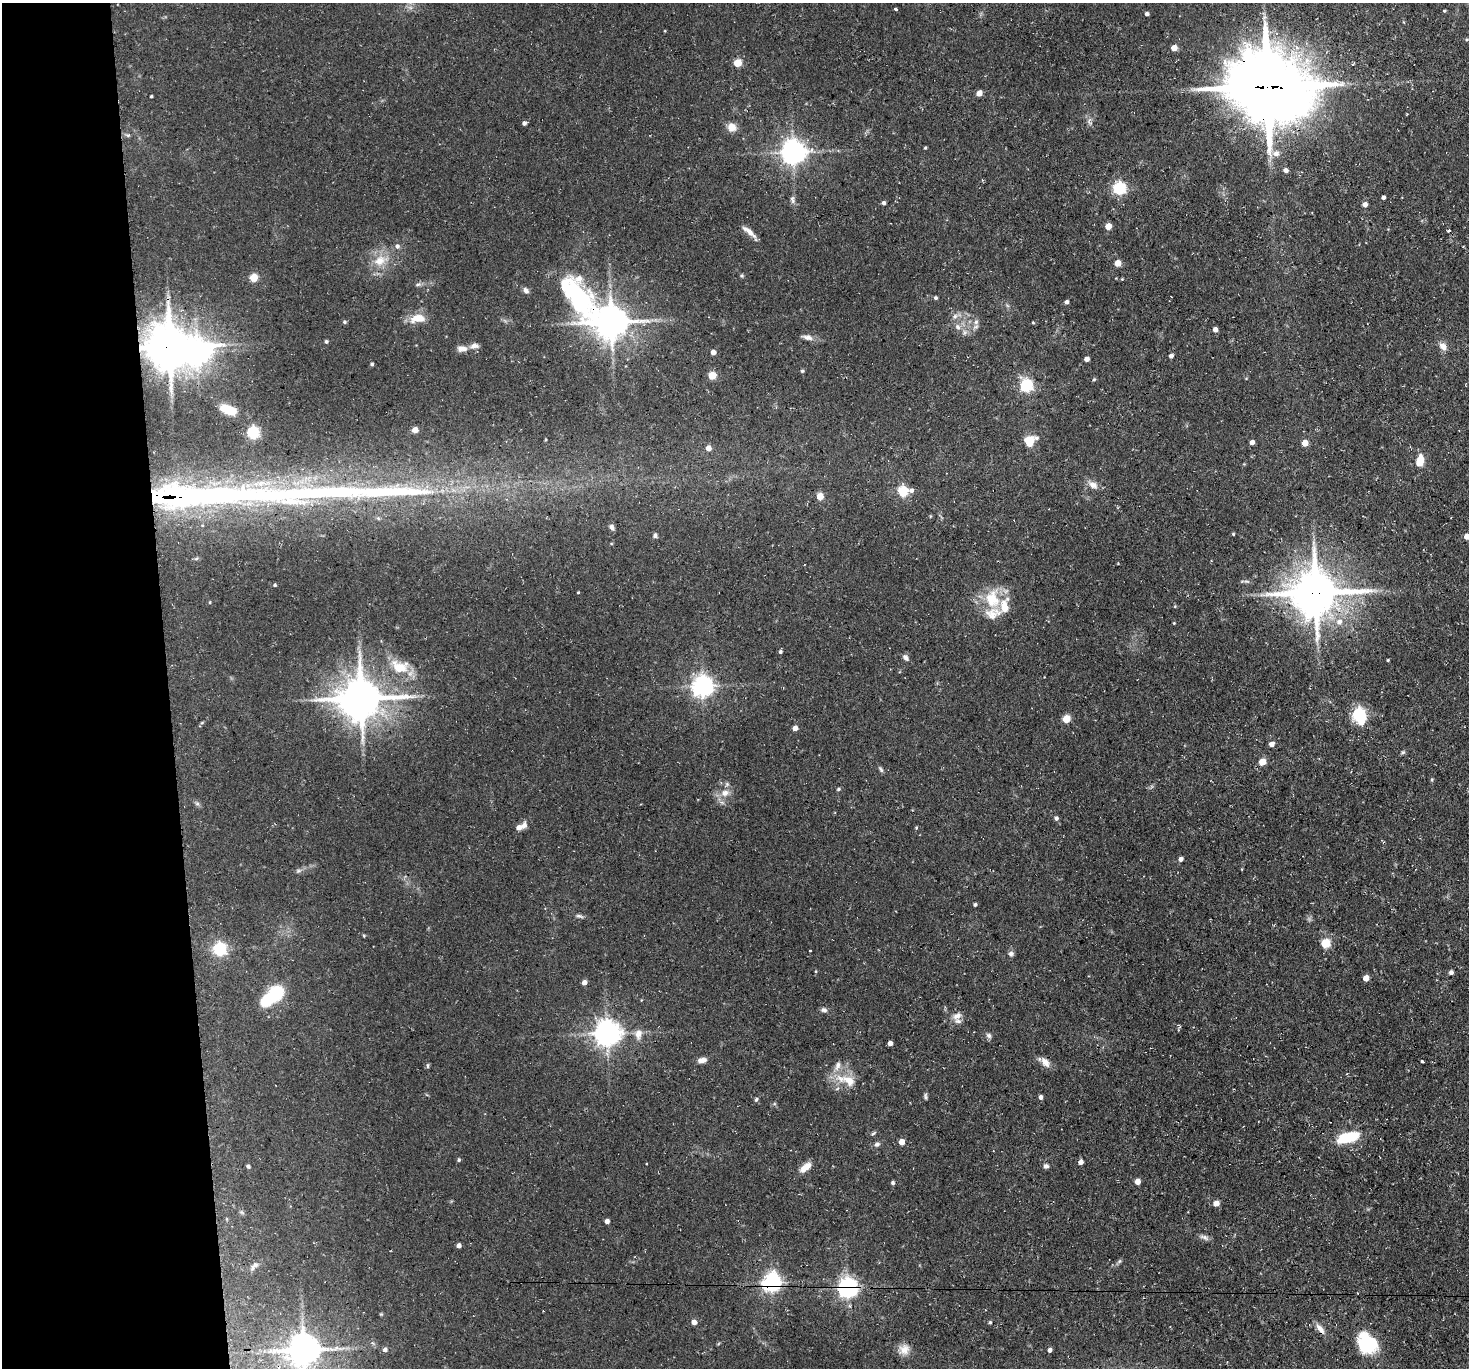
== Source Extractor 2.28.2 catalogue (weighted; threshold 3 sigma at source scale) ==
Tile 4 of 3 x 3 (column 1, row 2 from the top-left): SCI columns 1-1467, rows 1521-2886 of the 4401 x 4372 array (HDU 1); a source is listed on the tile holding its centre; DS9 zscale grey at full resolution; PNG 1471 x 1370 px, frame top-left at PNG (2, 3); no overlay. Shown black and unused: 11% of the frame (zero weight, under 3 of 4 exposures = <1% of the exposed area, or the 3 px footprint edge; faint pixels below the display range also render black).
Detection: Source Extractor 2.28.2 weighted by HDU 2 'WHT'; one run over the whole footprint, this tile lists its part. Background 0.0734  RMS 0.0054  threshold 0.0241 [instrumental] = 3 sigma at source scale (4.5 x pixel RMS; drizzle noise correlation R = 1.50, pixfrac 1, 0.05/0.05 arcsec/px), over >= 5 px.
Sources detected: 169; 4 inside a brighter object's white glare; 1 cosmic-ray / hot-pixel residue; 2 long thin detections or spike segments (spike, bleed or trail) — not listed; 6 inside a brighter listed object's ellipse — not listed separately; the other 156 listed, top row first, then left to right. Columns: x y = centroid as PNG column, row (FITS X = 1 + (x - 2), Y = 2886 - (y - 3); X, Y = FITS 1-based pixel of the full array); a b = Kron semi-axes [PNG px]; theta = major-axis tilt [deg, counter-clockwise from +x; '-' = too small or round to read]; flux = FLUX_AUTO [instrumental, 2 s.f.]
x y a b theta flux
896 9 3 3 - 1.8
1444 11 4 3 - 0.5
1147 14 4 4 - 1.3
1467 39 4 3 - 0.58
1174 48 5 4 - 6.1
737 63 5 5 - 17
1268 87 26 23 -20 4400
979 93 5 4 - 6
151 96 3 2 - 0.57
524 123 4 4 - 1.5
732 127 10 9 - 4.8
128 135 7 5 -6 0.97
925 148 4 3 - 0.51
793 152 7 7 - 520
1276 153 9 7 15 2.6
1286 170 5 4 - 2.4
1119 188 6 6 - 75
1383 197 4 4 - 1.6
792 199 11 6 -84 1.8
883 203 4 4 - 1.5
1365 204 4 4 - 3
1108 226 5 5 - 6.8
1449 231 5 2 - 0.58
749 232 22 5 -42 3.7
397 246 6 6 - 1.5
380 261 18 14 35 9.1
1117 263 5 4 - 7.9
742 276 5 5 - 0.69
254 278 5 5 - 18
1122 279 3 3 - 0.41
418 284 7 5 27 1
577 296 95 40 -51 93
936 298 4 4 - 0.98
1067 302 4 3 - 1.8
955 316 7 6 - 1.8
418 318 18 10 8 7.8
344 322 5 5 - 0.7
611 322 10 9 - 1100
976 322 7 6 - 1.7
1033 323 5 3 - 0.49
958 327 8 7 - 2.3
1215 329 4 4 - 2.5
964 332 7 4 -72 1.2
807 337 15 7 -12 2.8
326 341 4 4 - 0.85
1443 346 10 8 -42 3.6
170 347 14 12 -79 1800
462 349 14 7 1 3.1
713 352 4 4 - 4.1
1171 356 4 4 - 1.8
1087 359 4 4 - 2.7
372 364 4 4 - 0.91
802 371 4 4 - 0.65
712 375 5 5 - 16
1094 379 4 4 - 0.61
1026 385 6 5 - 75
228 410 14 7 -21 16
415 430 4 4 - 6.7
253 433 5 5 - 70
1030 441 13 10 34 8.7
1252 442 4 4 - 2.5
1305 443 5 4 - 7.2
708 448 5 5 - 4
1420 461 8 5 78 19
1093 485 14 9 -27 3.6
911 490 6 5 - 1.9
903 491 6 5 - 36
820 496 5 4 - 11
611 527 7 5 -67 1.7
1233 534 4 3 - 0.53
655 535 6 5 - 1.1
1467 536 5 5 - 4.5
196 559 6 4 20 0.72
275 585 4 3 - 0.76
578 592 3 3 - 0.43
1316 593 15 13 7 2200
992 599 29 21 -84 18
210 602 4 3 - 0.47
1339 622 8 8 - 3.2
1174 623 3 3 - 0.44
780 652 5 4 - 0.88
905 657 9 6 -54 1.7
1388 660 3 3 - 0.48
399 667 24 16 -18 15
703 686 7 7 - 350
361 698 14 12 7 1700
1359 715 6 6 - 98
1066 719 5 5 - 16
1361 722 6 5 - 5.2
795 728 4 4 - 4.1
1272 744 5 4 - 3.2
1403 752 6 5 - 0.77
1262 762 5 5 - 9.6
881 769 8 5 -52 0.99
1432 780 5 4 - 0.61
838 789 5 4 - 0.82
725 793 11 9 25 4.4
197 804 7 4 -1 0.96
1056 818 5 5 - 1.1
524 825 10 6 79 2
519 828 5 5 - 3.5
916 828 4 4 - 0.52
1181 859 4 4 - 2.2
298 871 8 5 17 1.2
975 905 4 4 - 0.94
579 916 10 5 -16 1.3
1325 943 5 5 - 24
220 949 6 6 - 92
810 951 3 3 - 1
1011 954 6 6 - 1.6
1451 972 5 5 - 1.6
1366 978 5 4 - 6.5
584 982 4 4 - 3
274 995 22 11 39 33
824 1010 9 6 -5 1.5
957 1016 13 8 27 3.2
607 1034 8 8 - 620
638 1034 14 9 84 4
989 1035 7 6 - 1.5
890 1043 4 4 - 2.6
702 1060 11 6 10 2.9
1422 1061 3 3 - 1.1
1045 1062 14 9 -52 3.9
428 1066 7 3 -90 0.69
849 1080 22 13 -27 11
925 1096 8 4 87 1
1041 1097 5 4 - 1.6
756 1099 6 4 51 0.87
873 1133 8 4 33 0.85
1348 1137 22 9 17 21
902 1142 4 4 - 5.5
877 1144 8 6 26 1.5
459 1160 5 4 - 0.82
1081 1162 4 4 - 2.7
248 1166 5 4 - 1
1046 1166 6 6 - 1.4
805 1167 15 7 40 5.7
1137 1181 5 5 - 4
893 1183 4 4 - 1.2
1216 1203 5 5 - 4.5
607 1221 4 4 - 2.2
1204 1237 13 6 -20 2
459 1245 4 4 - 2.2
1120 1261 7 4 70 0.82
255 1265 9 6 20 1.9
771 1283 7 6 - 230
848 1288 7 6 - 300
850 1306 6 4 -70 0.77
694 1322 5 5 - 2.5
990 1322 5 4 - 0.61
1320 1329 15 7 -49 3.4
1370 1342 29 14 -31 20
904 1349 15 13 39 4.9
304 1350 9 9 - 1100
385 1350 5 4 - 1.2
1050 1350 4 4 - 2.2
Overlapping masked pixels (flux is a lower limit): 10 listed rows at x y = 1268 87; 577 296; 611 322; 170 347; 1316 593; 361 698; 771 1283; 848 1288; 1320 1329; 304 1350
Isophote crosses this tile's border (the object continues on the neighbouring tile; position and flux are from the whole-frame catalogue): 2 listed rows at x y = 1467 536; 304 1350